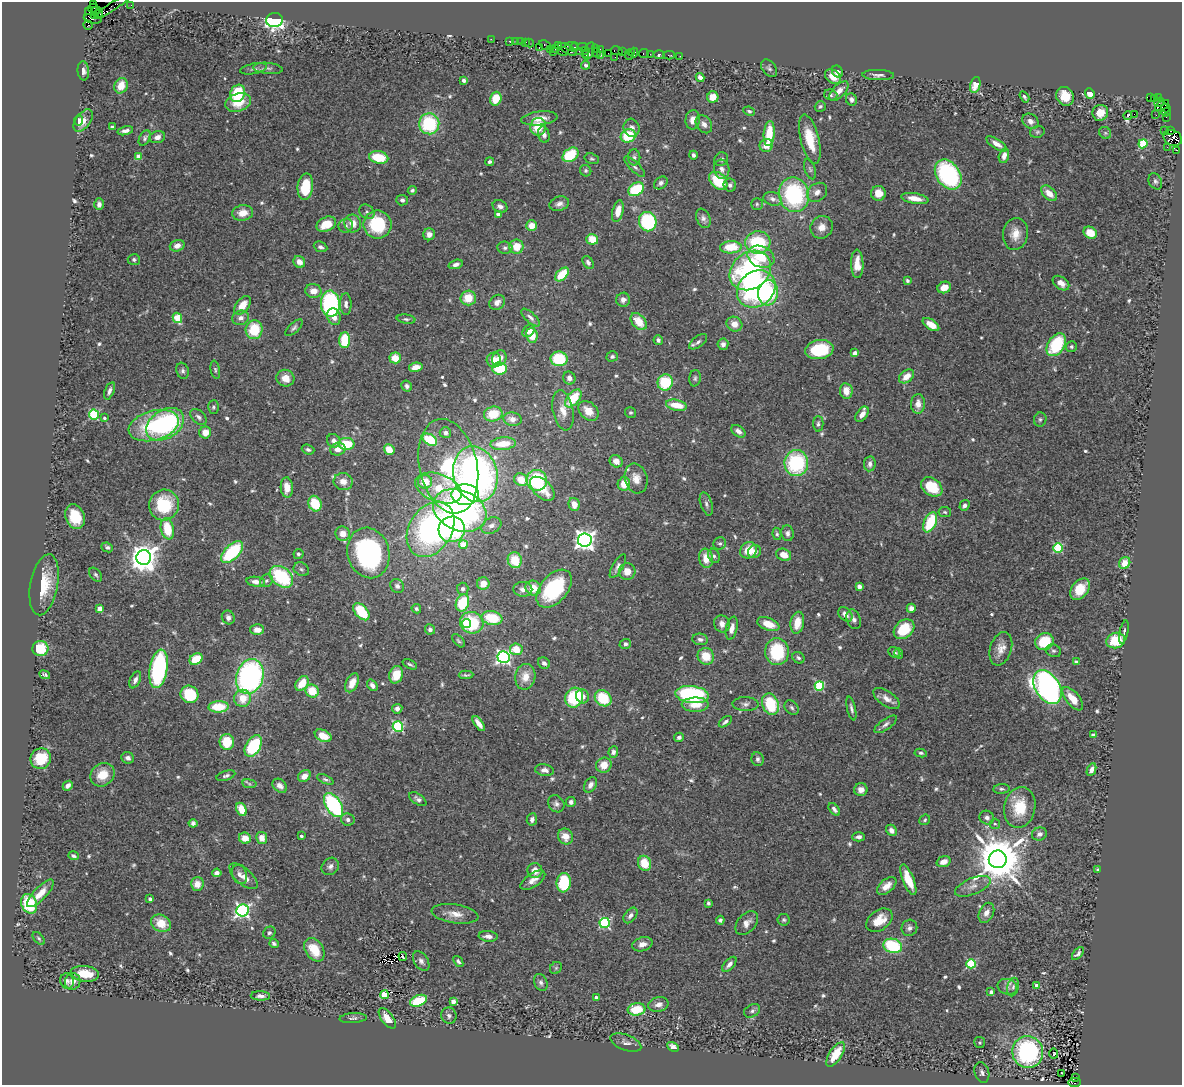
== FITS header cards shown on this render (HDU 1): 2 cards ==
NAXIS1  =                 1180
NAXIS2  =                 1083

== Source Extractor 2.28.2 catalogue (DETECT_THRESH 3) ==
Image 1180 x 1083 px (HDU 1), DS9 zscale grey, 1 PNG px = 1 image px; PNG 1184 x 1087 px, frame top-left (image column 1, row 1083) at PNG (2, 2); each listed source drawn as its Kron ellipse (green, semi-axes under 4 px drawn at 4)
Background 0.498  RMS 0.03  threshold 0.0898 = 3 sigma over >= 5 px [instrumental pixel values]
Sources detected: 625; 1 with non-positive FLUX_AUTO (blend fragments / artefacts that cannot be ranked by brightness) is neither listed nor drawn; of the other 624, the 500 brightest by FLUX_AUTO listed and drawn (124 fainter detections omitted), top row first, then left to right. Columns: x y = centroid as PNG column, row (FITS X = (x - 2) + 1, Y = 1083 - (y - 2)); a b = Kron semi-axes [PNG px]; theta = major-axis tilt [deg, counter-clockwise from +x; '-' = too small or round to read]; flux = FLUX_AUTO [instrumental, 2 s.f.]
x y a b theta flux
93 3 3 2 - 48
131 5 2 2 - 14
112 6 21 4 34 23
93 8 5 3 - 130
96 11 5 3 - 280
89 12 3 2 - 7.1
98 14 5 3 - 320
94 15 4 3 - 38
93 19 9 3 -12 210
274 20 8 7 - 480
88 25 4 4 - 54
491 39 2 2 - 18
510 41 3 3 - 62
516 41 2 2 - 21
520 42 2 2 - 10
525 42 3 3 - 49
529 43 4 2 - 3.7
545 45 6 3 -30 40
558 46 4 2 - 25
571 46 6 4 -6 32
574 47 5 3 - 18
583 47 5 2 - 62
539 48 3 2 - 26
550 49 2 2 - 21
555 49 3 2 - 29
567 49 10 3 -30 140
596 49 2 2 - 11
600 49 3 2 - 17
563 51 6 3 -4 19
579 51 3 2 - 39
585 51 3 3 - 76
589 51 9 5 66 66
616 51 6 2 -12 28
622 51 3 2 - 35
553 52 2 2 - 12
631 52 3 3 - 23
597 53 5 3 - 34
608 53 2 2 - 24
634 53 5 2 - 45
644 53 5 3 - 51
586 54 4 3 - 69
650 54 3 2 - 5.7
601 55 2 2 - 6
629 55 4 3 - 11
659 55 6 3 -2 93
669 55 6 2 -1 9
680 56 2 2 - 4.6
615 57 3 2 - 36
586 65 4 4 - 7.3
268 68 15 5 -5 8.3
769 68 10 6 -53 6.1
253 69 14 5 11 7.7
83 71 9 5 -85 8.8
837 71 6 5 - 9.9
878 75 16 5 -1 8.4
700 77 4 4 - 11
833 77 9 6 -36 22
464 80 4 3 - 6.1
975 85 8 5 76 29
121 86 8 6 67 27
839 91 12 6 46 18
238 93 9 7 63 99
1090 93 5 4 - 29
831 95 7 5 -18 4.3
1065 96 10 8 -56 35
713 97 5 5 - 25
1024 97 6 3 -58 4.1
1151 98 3 2 - 27
1154 98 3 3 - 8.6
1159 98 2 2 - 8.2
496 99 7 5 72 42
851 99 6 5 - 7
1159 102 5 3 - 96
238 103 13 9 18 43
1162 105 8 3 33 170
820 106 5 5 - 3.6
1166 108 4 3 - 41
749 111 6 4 -26 4.6
1166 112 5 4 - 12
1100 113 8 7 - 22
1134 114 2 2 - 1100
1156 115 2 2 - 9.4
1128 116 4 3 - 63
1166 117 2 2 - 13
539 118 18 7 7 23
83 120 13 7 53 22
693 120 9 7 85 17
79 121 5 4 - 5.7
1030 121 9 7 -38 10
429 124 10 10 - 150
704 124 10 7 -53 11
112 127 3 3 - 5.4
538 127 9 8 - 45
632 128 9 8 - 9.8
125 131 8 4 14 7.9
1165 131 2 2 - 6.8
1170 131 3 2 - 15
1037 132 7 5 16 4.1
769 133 12 5 85 60
1105 133 6 5 - 3.9
544 135 8 5 -74 9.7
628 136 8 6 28 75
157 137 8 6 18 11
145 138 8 5 60 5
1173 138 9 7 -25 510
810 139 25 9 -76 57
997 144 12 5 -33 16
1143 144 4 4 - 110
766 145 7 6 - 20
1167 147 2 2 - 14
1176 150 3 2 - 25
571 155 9 6 39 90
693 155 4 3 - 5.6
1004 156 8 5 75 15
139 157 4 4 - 30
379 157 10 6 -10 66
634 157 8 6 89 5.3
592 159 7 5 -19 3.8
721 159 7 6 - 5.8
490 162 4 4 - 5
634 167 13 5 -45 7.3
722 169 9 7 -77 12
810 169 10 5 -71 5.1
586 171 6 5 - 4.1
948 175 16 11 -55 260
718 181 11 7 -44 75
1155 181 8 6 -63 5.3
661 183 7 5 39 6.8
730 185 6 6 - 6.2
305 187 13 7 82 68
636 189 8 6 34 93
412 190 4 4 - 3.9
817 192 11 8 38 12
878 193 7 7 - 25
1049 193 9 6 -44 22
794 195 17 15 -78 230
915 198 14 5 -10 22
773 199 9 6 -17 8.3
402 200 6 5 - 5.4
99 204 6 4 -89 7.9
559 204 10 7 16 10
757 204 6 6 - 4.1
500 206 8 6 -26 8.6
618 211 11 5 76 25
367 212 8 6 -42 6.3
243 213 10 7 8 25
498 214 4 3 - 18
703 218 10 6 -67 8.3
648 222 10 9 - 150
353 223 9 8 - 22
326 224 10 7 25 45
377 225 14 14 - 120
532 225 5 5 - 23
346 226 7 7 - 6.3
822 227 11 11 - 19
1090 233 7 5 -34 39
429 234 6 5 - 11
1015 234 16 12 82 28
592 239 6 5 - 35
758 242 12 11 - 130
177 246 7 5 17 12
320 247 7 5 -24 5.7
516 247 7 7 - 34
731 247 11 6 2 60
505 248 7 6 - 5.4
761 257 14 10 -23 62
134 260 6 5 - 4.7
299 262 6 5 - 13
588 262 7 5 -57 6.2
456 264 7 4 17 8.1
857 264 14 6 -89 26
750 270 22 18 38 320
562 274 8 5 45 56
907 281 4 3 - 4
1061 283 9 6 -37 16
944 287 7 5 25 19
756 289 21 17 41 370
313 291 8 7 - 19
768 293 13 10 84 130
468 298 7 7 - 41
623 300 7 7 - 11
497 302 8 6 40 9.9
330 304 13 9 -87 260
346 304 11 5 -89 8.6
243 305 11 6 53 30
334 317 8 6 -71 18
530 317 12 5 -43 7.3
177 318 5 4 - 72
241 318 8 7 - 10
406 319 9 4 -8 4.3
639 322 10 6 -48 38
734 324 8 7 - 20
931 325 9 5 -34 26
294 328 11 5 44 5.7
254 330 9 8 - 70
528 331 7 5 46 9.7
532 335 7 5 -80 39
345 340 8 5 89 83
658 340 5 4 - 6.4
698 342 10 5 37 7.3
723 344 5 5 - 8.9
1056 345 12 8 57 120
1071 347 6 5 - 4
819 350 14 9 9 97
855 353 4 4 - 12
612 356 6 5 - 5
395 358 5 5 - 31
499 358 8 7 - 18
559 359 8 7 - 91
494 360 7 7 - 20
416 367 7 4 9 18
499 369 7 6 - 77
215 370 9 4 -79 4.2
183 371 8 6 -71 5.6
907 376 8 6 38 21
285 378 9 8 - 23
569 378 6 6 - 11
695 378 8 5 84 4.7
665 382 8 7 - 86
407 386 6 5 - 6.4
109 391 9 4 70 8.2
846 391 8 6 -81 23
573 398 10 6 50 73
918 404 10 7 88 18
676 405 10 5 -11 38
214 407 6 5 - 4
563 410 20 10 -79 27
588 411 11 8 -44 28
631 413 5 5 - 3.7
94 414 5 5 - 160
493 414 9 7 14 49
862 414 9 5 52 14
198 417 10 6 -44 7.1
104 418 4 3 - 4
512 419 9 6 -10 17
1040 419 7 6 - 4.7
165 424 20 14 33 270
818 424 7 5 -90 5.8
154 425 26 15 15 120
738 431 8 5 -39 9.4
205 432 6 6 - 23
445 433 6 5 - 6.8
430 440 8 5 -32 85
334 441 7 6 - 9.7
347 444 8 6 0 62
503 444 12 6 5 44
338 449 8 6 15 16
389 449 6 5 - 29
308 450 6 5 - 5
616 461 7 5 -34 17
796 463 13 12 - 180
870 464 7 6 - 9.3
448 466 48 29 -77 190
475 474 28 22 -76 730
636 478 15 11 -76 22
521 480 7 6 - 32
537 480 10 10 - 150
343 482 9 8 - 15
425 482 7 7 - 39
624 484 7 6 - 32
287 487 10 6 -87 23
932 487 11 8 -35 58
438 488 24 14 -20 63
542 489 15 8 -44 42
465 495 14 10 -1 200
315 504 8 6 -67 66
574 504 6 5 - 18
706 504 12 6 -72 7
164 505 15 15 - 100
964 505 5 4 - 6
460 510 28 20 -23 500
945 512 6 5 - 3.8
75 517 13 9 -70 58
930 522 11 6 66 96
491 525 10 7 28 10
167 529 11 6 -78 63
431 529 30 21 59 470
452 529 13 13 - 210
787 533 8 6 -82 7.2
343 534 7 7 - 19
777 534 6 4 -81 3.7
585 540 7 6 - 1300
720 543 6 6 - 4.5
463 545 4 4 - 47
107 547 6 4 -23 4.9
1058 548 5 4 - 120
748 550 9 7 43 33
232 552 14 7 44 130
754 552 7 6 - 11
368 553 25 21 -74 320
298 554 5 5 - 4.3
784 555 8 6 -22 25
714 556 7 5 -68 5.1
144 558 7 7 - 2800
706 558 9 7 -81 27
515 560 8 7 - 48
1125 563 6 5 - 28
618 566 13 5 60 9.3
301 569 8 6 -31 5.6
627 571 8 8 - 20
96 575 8 5 -51 4.4
281 577 13 9 -39 150
266 581 7 6 - 5.5
256 582 9 5 -7 11
483 584 6 6 - 20
44 585 31 13 79 65
397 586 7 6 - 6.8
859 586 4 3 - 17
533 588 8 7 - 35
463 589 6 6 - 6.5
523 589 9 7 -3 11
554 589 22 13 50 160
1080 589 12 8 52 51
462 603 9 6 70 79
100 608 4 4 - 21
911 608 4 4 - 11
416 609 5 4 - 4.4
361 612 10 6 -49 80
845 614 8 6 -46 13
228 617 7 6 - 6.9
492 618 10 7 -10 76
854 619 10 6 -70 8.2
466 623 5 4 - 24
472 623 12 10 -20 120
797 623 11 6 80 29
722 624 9 8 - 13
768 624 11 6 -21 32
732 628 12 5 78 14
430 629 5 5 - 6.7
904 629 11 8 41 77
257 630 7 5 -1 17
1124 632 12 3 78 5.3
700 639 8 6 -9 6.7
458 641 8 4 -46 3.6
1116 641 9 7 16 63
1044 642 9 8 - 69
625 644 6 5 - 5.8
40 649 8 7 - 71
516 649 6 6 - 39
1001 649 17 10 72 21
1053 651 8 6 -19 5.4
777 652 13 12 - 100
894 653 6 5 - 7.4
899 653 5 4 - 4.2
706 656 8 8 - 42
503 657 6 6 - 560
798 658 6 5 - 4.8
196 659 7 5 31 50
1076 662 4 3 - 12
544 663 6 5 - 7.7
410 664 8 3 -25 4.7
159 669 19 9 80 270
45 675 6 3 -26 4.4
396 675 9 7 73 45
466 675 7 3 2 4
250 677 18 13 72 490
525 677 13 10 80 29
135 680 9 5 65 8.4
302 683 8 6 53 42
352 683 10 6 63 25
372 685 6 4 -53 8.7
819 686 5 4 - 130
1047 687 18 12 -58 820
312 691 7 6 - 54
189 694 9 8 - 96
692 694 17 8 -6 220
582 696 7 6 - 16
243 698 8 8 - 32
574 698 10 8 63 110
603 698 9 7 -42 80
886 698 15 7 -34 15
1073 699 14 6 -50 37
745 704 13 7 -2 9
770 704 11 8 -68 93
695 705 13 7 0 28
219 707 10 6 2 64
792 708 8 6 -46 5.5
397 709 5 4 - 8.5
851 709 12 4 -77 5.8
725 722 7 3 36 5.2
479 723 8 4 -54 17
886 724 13 5 36 7.3
398 726 5 5 - 240
1093 735 4 3 - 5
323 736 9 5 -25 32
679 737 5 4 - 6.8
227 742 8 7 - 56
253 746 12 7 60 140
613 752 6 5 - 7.1
921 753 6 4 -9 4
128 758 6 5 - 8.2
41 759 10 10 - 50
758 759 7 6 - 5.5
604 765 8 7 - 26
544 770 9 5 -9 10
1091 770 6 4 64 12
102 775 13 11 41 39
226 776 9 4 18 5.5
304 776 7 5 43 16
325 779 9 4 -24 4.4
249 784 7 4 -9 4
590 785 8 6 58 10
68 786 5 4 - 8.9
280 786 8 6 -40 12
1001 789 8 4 4 4.4
861 790 6 6 - 14
418 799 10 5 -35 6.9
571 802 5 5 - 6.7
556 804 9 7 -51 7.7
333 805 13 7 -58 260
1020 807 20 15 78 67
241 809 7 5 -64 37
834 809 7 4 -52 6.8
987 818 7 6 - 6.9
348 819 7 6 - 6.9
532 819 6 5 - 6.8
925 820 6 5 - 3.6
193 823 4 4 - 6.5
995 824 5 5 - 3.7
891 830 6 5 - 9.2
1039 834 7 6 - 9
301 836 3 3 - 6.1
565 836 8 7 - 22
859 837 6 4 2 6.4
245 838 6 5 - 24
262 838 6 5 - 17
74 856 5 3 - 4.5
998 859 9 9 - 11000
944 862 7 5 19 17
644 863 7 6 - 46
330 866 9 8 - 8.5
1098 870 4 3 - 5.8
535 871 7 7 - 18
217 873 5 4 - 7.5
239 875 10 7 -67 10
243 876 17 8 -41 19
533 880 14 6 34 15
908 880 16 5 -68 42
564 883 9 7 84 110
197 884 7 6 - 23
887 886 11 6 39 17
973 886 19 8 22 17
40 893 18 6 46 25
150 899 4 4 - 7
708 903 4 3 - 3.9
29 904 10 7 -65 97
243 910 6 6 - 540
986 913 10 7 63 12
455 914 23 9 -9 24
630 915 9 5 52 7.9
720 920 4 4 - 4.7
784 920 6 6 - 3.9
879 920 15 10 36 34
161 923 10 8 -30 35
605 923 5 5 - 240
747 923 14 9 48 14
909 928 8 8 - 8
269 933 6 5 - 4.7
488 936 9 5 -5 13
39 938 7 4 -46 3.7
274 944 5 3 - 4.3
642 944 10 7 14 14
893 946 9 7 -17 140
314 950 13 8 -56 48
1078 953 8 4 49 6.2
403 956 4 2 - 3.9
421 961 11 6 -55 8.5
458 961 6 4 -52 4.4
729 964 9 5 48 11
971 964 5 4 - 140
556 968 6 5 - 3.6
85 974 14 8 -7 44
67 981 8 7 - 7.2
73 981 8 7 - 15
541 982 9 6 -66 6.9
1036 986 4 4 - 9
1007 987 10 7 -15 9
1013 987 9 5 76 6.1
991 992 4 3 - 9
384 995 4 4 - 70
260 996 10 4 -3 8.5
596 997 3 3 - 7.6
418 1001 9 5 22 84
453 1001 4 4 - 22
658 1004 10 7 12 13
637 1009 9 6 8 61
752 1011 8 6 29 5.7
449 1016 8 7 - 7
353 1018 14 5 4 5.6
387 1018 12 6 -53 24
980 1042 5 5 - 3.7
626 1043 16 7 -21 11
673 1047 6 4 -30 12
1028 1052 16 15 - 320
836 1054 14 6 56 39
1053 1054 5 3 - 79
982 1072 10 7 -75 8.4
1061 1073 3 3 - 4.4
1076 1077 3 2 - 81
1075 1083 6 4 5 230
At the frame edge (FLAGS 8, measured only in part): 2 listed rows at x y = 93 3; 1075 1083
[124 fainter detections neither listed nor drawn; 1 non-positive-flux detection neither listed nor drawn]